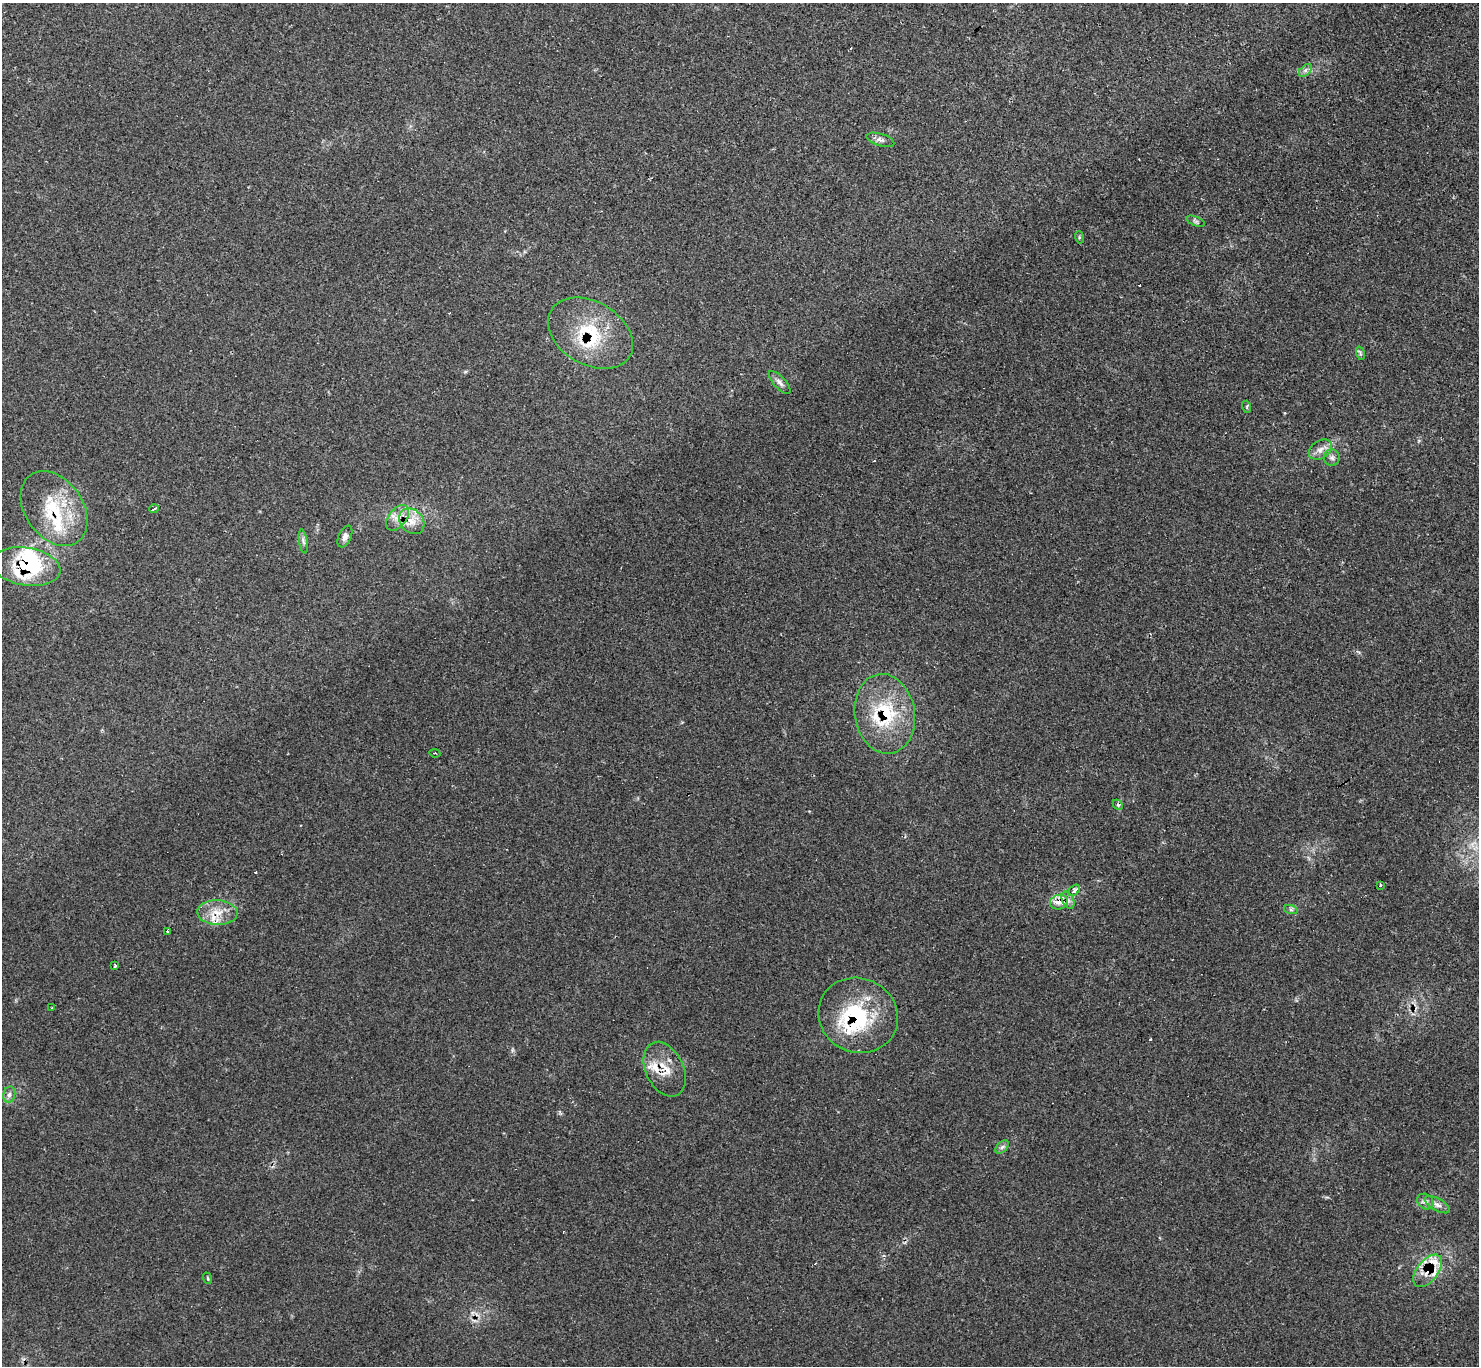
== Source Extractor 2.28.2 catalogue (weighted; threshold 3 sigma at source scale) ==
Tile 10 of 4 x 4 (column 2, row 3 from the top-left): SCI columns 1478-2954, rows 1516-2879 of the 5917 x 5907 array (HDU 1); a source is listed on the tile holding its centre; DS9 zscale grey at full resolution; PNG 1481 x 1368 px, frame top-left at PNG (2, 3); each listed source drawn as its Kron ellipse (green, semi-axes under 4 px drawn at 4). Shown black and unused: <1% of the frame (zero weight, under 2 of 3 exposures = <1% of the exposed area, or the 3 px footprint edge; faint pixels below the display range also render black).
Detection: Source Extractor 2.28.2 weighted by HDU 2 'WHT'; one run over the whole footprint, this tile lists its part. Background 0.0673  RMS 0.0062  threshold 0.0279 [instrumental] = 3 sigma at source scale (4.5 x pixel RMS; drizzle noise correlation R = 1.50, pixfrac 1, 0.05/0.05 arcsec/px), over >= 5 px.
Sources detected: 52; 5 cosmic-ray / hot-pixel residue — neither listed nor drawn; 10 inside a brighter listed object's ellipse — not listed separately; the other 37 listed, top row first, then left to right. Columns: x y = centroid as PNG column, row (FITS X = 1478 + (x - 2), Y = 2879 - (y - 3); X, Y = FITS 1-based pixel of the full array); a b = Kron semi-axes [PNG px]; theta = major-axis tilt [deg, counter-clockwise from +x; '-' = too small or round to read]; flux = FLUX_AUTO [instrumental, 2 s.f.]
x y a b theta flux
1305 70 8 5 45 1.8
880 140 14 6 -17 2.6
1196 221 10 4 -22 1.3
1079 237 6 4 -73 0.78
590 333 46 31 -31 40
1360 353 7 4 -72 1.1
779 382 14 6 -47 2.6
1247 407 6 4 -73 0.78
1320 450 12 9 33 4.3
1332 458 8 8 - 2.2
54 509 41 29 -54 37
154 509 4 3 - 2.3
398 518 15 9 52 5.7
412 521 14 11 -46 7.6
345 536 11 6 66 2.5
303 541 12 3 -80 1.5
26 566 35 19 -9 40
885 714 40 30 -81 43
435 753 5 2 - 0.56
1118 805 6 4 -44 0.91
1380 885 3 3 - 1.2
1074 890 7 4 42 2.2
1068 900 9 5 -64 2.4
1059 902 9 7 15 4.7
1291 910 7 4 -19 1.1
217 913 20 12 -2 11
167 931 3 3 - 1.7
115 965 3 3 - 0.98
52 1008 2 2 - 0.58
858 1015 40 37 -25 53
665 1069 29 19 -64 13
9 1095 8 6 74 2
1002 1147 8 5 45 1.5
1425 1202 9 7 -36 2.5
1437 1205 14 6 -29 3.1
1428 1271 19 10 51 11
207 1278 6 3 -70 0.68
Overlapping masked pixels (flux is a lower limit): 10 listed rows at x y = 590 333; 54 509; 412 521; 26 566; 885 714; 1059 902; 217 913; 858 1015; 665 1069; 1428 1271